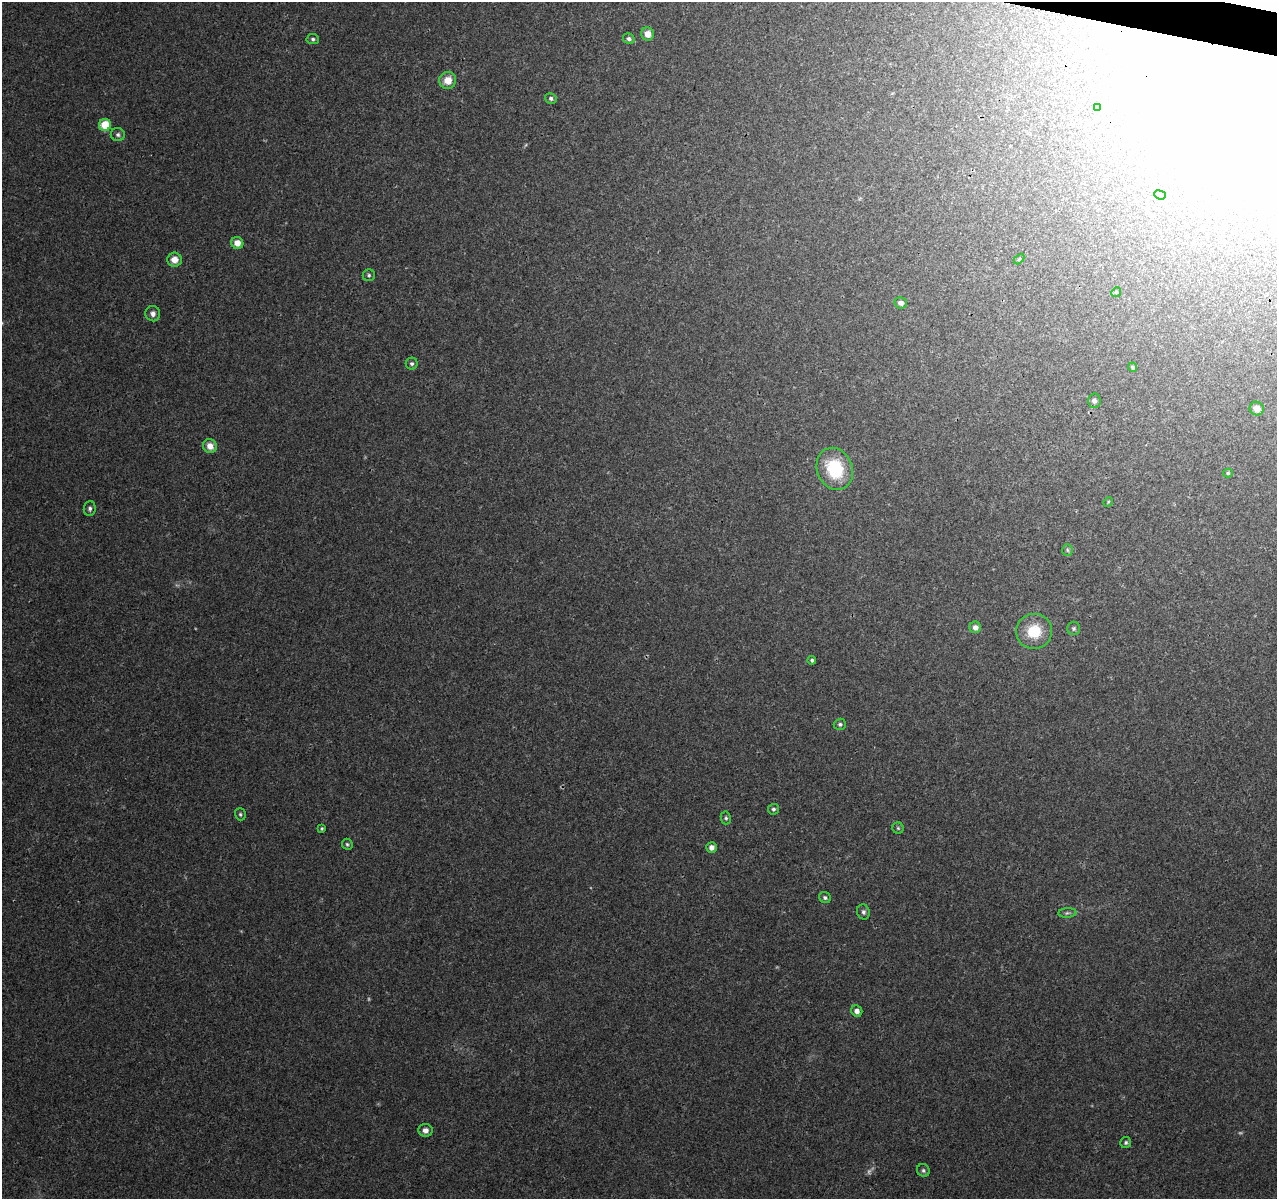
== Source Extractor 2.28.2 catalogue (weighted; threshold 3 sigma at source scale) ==
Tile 10 of 4 x 4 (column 2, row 3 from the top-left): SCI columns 1286-2560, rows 1484-2680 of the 5117 x 5298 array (HDU 1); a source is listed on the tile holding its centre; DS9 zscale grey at full resolution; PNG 1279 x 1201 px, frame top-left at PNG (2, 2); each listed source drawn as its Kron ellipse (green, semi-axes under 4 px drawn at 4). Shown black and unused: <1% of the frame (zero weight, under 3 of 4 exposures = <1% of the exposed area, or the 3 px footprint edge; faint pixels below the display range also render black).
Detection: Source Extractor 2.28.2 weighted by HDU 2 'WHT'; one run over the whole footprint, this tile lists its part. Background 0.0078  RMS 0.0023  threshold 0.0102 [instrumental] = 3 sigma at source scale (4.5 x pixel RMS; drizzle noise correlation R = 1.50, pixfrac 1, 0.0396/0.0396 arcsec/px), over >= 5 px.
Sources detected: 52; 3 too faint to see at this stretch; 4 inside a brighter object's white glare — neither listed nor drawn; the other 45 listed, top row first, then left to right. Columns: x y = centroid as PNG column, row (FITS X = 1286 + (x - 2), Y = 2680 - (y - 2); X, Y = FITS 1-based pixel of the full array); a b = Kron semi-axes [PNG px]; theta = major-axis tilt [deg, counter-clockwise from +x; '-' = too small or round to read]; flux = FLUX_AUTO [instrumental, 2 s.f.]
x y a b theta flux
648 34 7 6 - 2.2
313 39 6 5 - 0.47
629 39 6 5 - 0.6
448 80 8 8 - 3
551 98 6 5 - 0.52
1097 107 3 3 - 0.22
105 125 6 6 - 5.3
118 135 7 6 - 0.63
1160 195 6 4 -20 0.43
237 243 6 6 - 2.4
1019 259 6 3 46 0.3
174 260 7 7 - 2.5
369 275 6 6 - 0.46
1116 292 5 4 - 0.32
901 303 6 5 - 1
153 314 8 7 - 1.1
412 364 6 6 - 0.53
1133 367 4 4 - 0.4
1094 401 7 6 - 0.81
1257 408 7 6 - 2
210 446 7 6 - 2.3
835 469 21 17 -68 13
1228 473 5 4 - 0.38
1108 502 5 4 - 0.26
90 509 7 6 - 0.66
1067 550 6 5 - 0.4
975 627 6 5 - 1.2
1074 628 6 6 - 0.48
1034 631 18 17 - 6.9
812 660 4 4 - 0.39
840 724 6 5 - 0.5
773 809 5 5 - 0.47
240 814 6 5 - 0.42
726 818 6 5 - 0.42
898 828 5 5 - 0.35
322 829 4 3 - 0.27
347 844 6 5 - 0.38
711 847 5 5 - 1.2
825 898 6 5 - 0.5
863 912 7 6 - 0.63
1067 913 9 4 3 0.47
857 1011 6 5 - 1.2
425 1130 7 6 - 1.3
1126 1142 5 5 - 0.46
923 1170 7 6 - 0.54